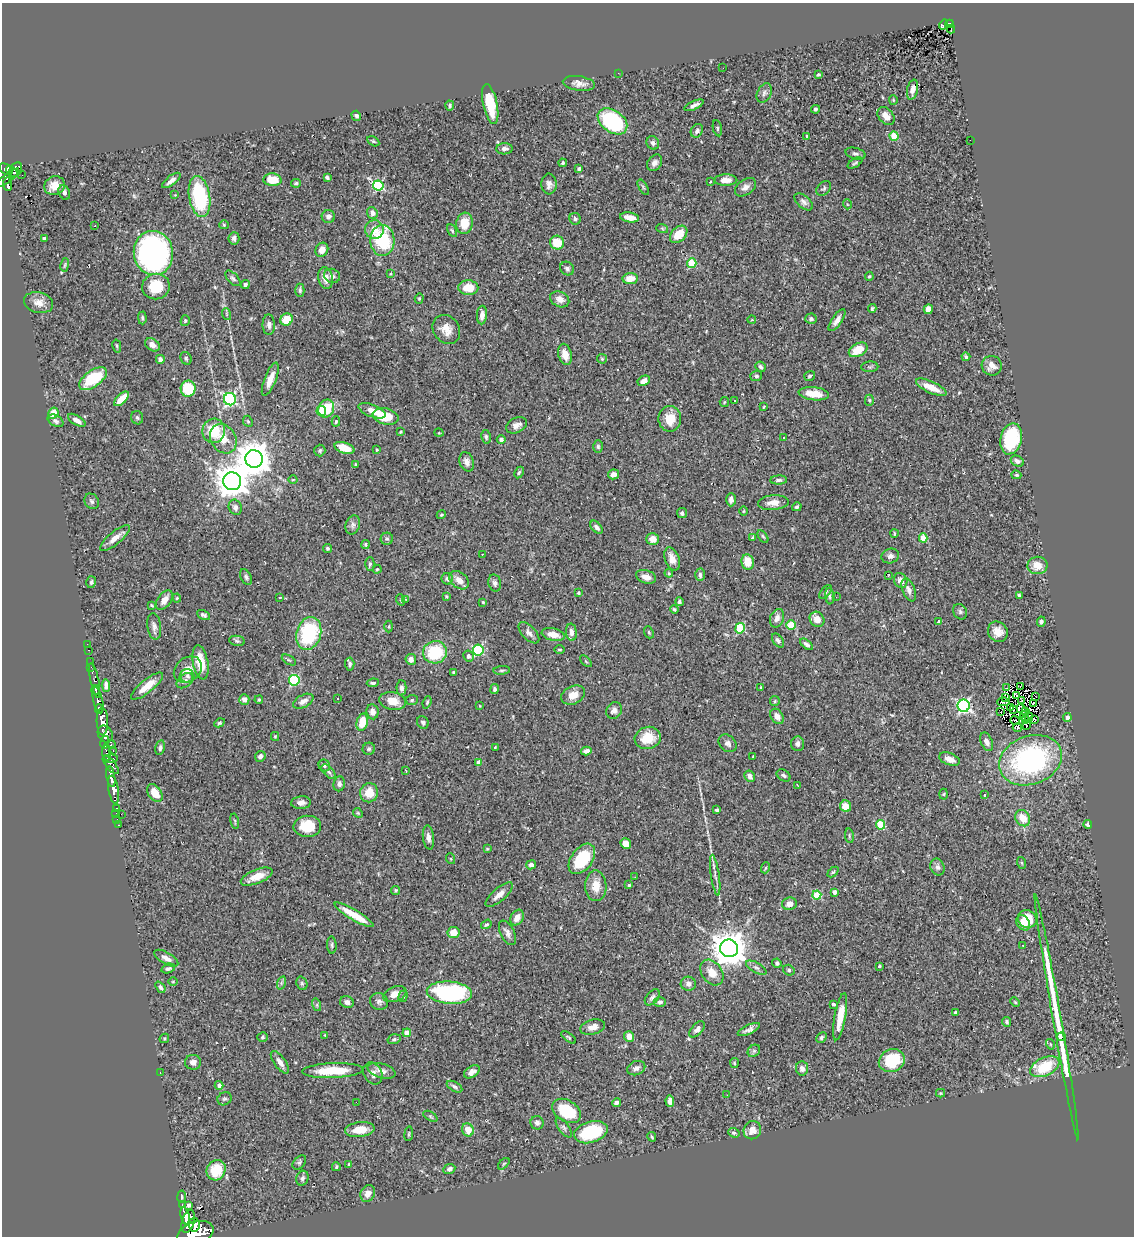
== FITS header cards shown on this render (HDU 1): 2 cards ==
NAXIS1  =                 1132
NAXIS2  =                 1234

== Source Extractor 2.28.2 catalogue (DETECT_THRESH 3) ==
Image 1132 x 1234 px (HDU 1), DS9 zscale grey, 1 PNG px = 1 image px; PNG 1136 x 1238 px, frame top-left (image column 1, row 1234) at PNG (2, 3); each listed source drawn as its Kron ellipse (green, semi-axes under 4 px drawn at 4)
Background 0.764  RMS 0.046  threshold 0.137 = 3 sigma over >= 5 px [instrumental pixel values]
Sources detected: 465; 4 with non-positive FLUX_AUTO (blend fragments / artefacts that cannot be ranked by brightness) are neither listed nor drawn; the other 461 listed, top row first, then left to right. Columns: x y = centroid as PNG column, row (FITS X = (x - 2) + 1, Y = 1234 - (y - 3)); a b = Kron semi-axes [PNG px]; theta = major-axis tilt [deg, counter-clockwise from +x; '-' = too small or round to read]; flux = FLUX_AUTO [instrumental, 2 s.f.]
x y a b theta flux
943 24 5 4 - 13
950 24 4 4 - 48
951 29 4 2 - 6.2
723 68 3 2 - 2.9
618 73 2 2 - 2.5
818 74 4 3 - 3.9
579 83 16 7 -8 21
912 90 10 5 77 17
764 93 10 7 64 12
893 100 4 4 - 3.4
490 104 20 7 -78 89
694 105 10 4 24 12
450 106 5 4 - 5.7
815 109 4 4 - 5.2
356 116 5 4 - 6.3
886 116 10 7 -49 24
612 121 16 11 -36 350
717 128 8 4 -77 4.9
697 131 7 5 54 8.4
807 136 3 3 - 5.2
894 136 4 4 - 83
970 140 2 2 - 1.9
373 141 7 4 -30 4.4
653 143 7 6 - 10
504 149 8 5 3 12
855 154 10 5 -15 8.6
563 163 4 3 - 4.7
655 163 9 6 56 14
855 163 8 3 32 5.1
6 169 7 5 -32 280
579 169 4 3 - 6.8
15 170 8 6 55 250
12 172 7 3 -39 210
22 175 2 2 - 7.7
8 178 14 4 37 210
327 178 4 3 - 6.9
171 180 11 4 38 16
272 180 9 6 -3 60
726 180 11 5 0 22
710 182 3 3 - 3.6
296 183 5 3 - 4.9
8 184 6 3 -84 91
549 184 10 7 -86 20
55 186 10 9 - 33
378 186 5 5 - 270
643 187 9 3 -60 4.3
745 187 12 7 35 16
824 188 8 6 45 6.4
64 192 7 5 -67 9.3
175 195 4 4 - 3
199 196 21 10 -81 260
804 202 11 6 -41 11
847 204 5 3 - 2.6
372 213 6 5 - 10
328 216 7 6 - 13
630 217 9 5 -9 31
575 219 6 5 - 9.8
464 223 11 8 82 53
224 225 4 4 - 3.4
94 226 3 2 - 3.5
662 228 6 4 -20 3.7
374 230 9 9 - 36
452 230 7 4 -63 4.4
679 234 10 7 44 52
44 238 4 3 - 6.2
234 238 6 5 - 9
382 240 15 12 -87 190
557 243 7 6 - 70
322 250 7 6 - 21
153 253 22 19 -79 910
692 263 5 4 - 150
65 265 7 3 81 3.4
567 269 7 6 - 7.7
390 274 4 4 - 3.2
332 276 8 7 - 10
869 276 5 4 - 3.7
233 278 9 5 -46 7.9
325 278 11 7 -78 23
630 279 7 5 8 43
245 284 4 4 - 8.3
156 286 14 13 - 85
468 288 10 7 -2 55
300 290 7 4 -90 5.7
419 298 5 4 - 3.7
560 299 10 7 -27 20
38 303 15 10 -14 30
872 309 4 3 - 5.9
928 309 5 4 - 22
226 314 6 3 -70 4.2
482 315 9 5 86 19
142 318 6 4 -89 5.5
811 319 6 5 - 7.9
286 320 6 6 - 59
752 320 4 3 - 2.4
837 320 13 5 55 18
185 321 5 4 - 4.5
269 325 10 6 -89 12
446 329 15 13 -52 33
152 345 8 5 -35 15
117 346 6 4 -76 4.3
858 350 10 6 29 64
565 354 11 6 -75 30
966 357 4 3 - 5.3
186 358 6 5 - 5.4
160 359 4 4 - 11
602 359 5 4 - 3.7
992 366 10 10 - 26
760 367 5 4 - 6.2
870 367 8 5 3 5.9
756 376 6 5 - 6.3
810 376 5 5 - 5.9
93 379 16 8 35 150
270 379 18 5 69 35
644 381 6 4 28 20
931 387 16 5 -24 46
188 389 8 7 - 120
814 394 15 6 -6 44
122 399 9 4 44 43
230 399 6 6 - 490
734 400 3 2 - 3
869 400 6 4 90 4.2
724 402 5 4 - 3.8
764 407 4 3 - 2.4
326 409 9 7 67 92
321 411 5 5 - 80
372 411 14 6 -21 32
53 413 6 5 - 36
386 416 13 8 -13 86
137 418 7 6 - 7.3
670 419 13 11 -89 51
77 420 10 4 -31 18
55 421 8 5 -31 9.4
248 421 6 4 -66 4.5
336 421 5 4 - 4.4
516 425 11 7 25 17
214 431 12 11 - 110
401 432 3 3 - 3.5
439 433 4 3 - 2.4
486 437 7 4 -77 6.3
784 438 2 2 - 2.5
223 439 15 12 -59 52
1011 439 16 10 77 190
501 440 4 4 - 6.8
598 446 6 4 -88 5.6
345 448 10 5 -18 52
377 450 3 2 - 2.7
320 451 6 5 - 5.8
254 459 9 8 - 6900
1017 461 7 5 -27 8.9
467 462 10 7 -73 17
355 464 3 2 - 3.4
519 472 6 4 62 4.6
613 474 5 5 - 18
1016 475 5 3 - 4
293 480 4 3 - 2.2
779 480 8 4 3 7.4
232 481 9 9 - 5300
731 500 6 5 - 14
92 501 8 6 -54 8.3
773 503 15 7 4 26
235 507 8 6 -67 12
797 507 5 4 - 5.3
743 511 5 3 - 2.6
682 513 5 5 - 7.6
441 515 5 3 - 3.1
353 525 10 7 73 12
597 527 8 4 -48 11
894 534 4 3 - 3.5
763 536 7 4 -56 4.4
115 538 18 6 39 25
752 538 4 3 - 4.1
923 538 4 4 - 92
387 539 6 6 - 6
653 539 6 6 - 27
365 544 4 4 - 4.1
327 548 4 4 - 4.8
483 554 3 2 - 2.5
890 556 9 7 19 11
672 559 12 7 -69 29
748 562 8 6 -80 46
370 564 7 4 89 6.4
1037 565 10 8 1 40
377 569 4 3 - 3.3
669 573 4 4 - 3.4
700 575 6 5 - 9.8
889 575 3 2 - 1.8
246 577 8 5 -60 7.4
646 577 10 6 -18 24
447 579 6 5 - 7.8
459 580 11 8 -38 28
901 580 8 6 -60 21
91 582 6 4 75 5.2
495 583 8 6 -77 9.6
909 590 12 6 -67 13
825 592 8 4 53 6.6
578 593 3 3 - 3.1
830 596 8 4 -86 6.1
1019 596 4 3 - 7
280 597 3 2 - 2
446 597 4 3 - 3.3
836 597 2 2 - 6.4
177 598 4 4 - 2.5
405 599 3 2 - 2.7
164 600 11 6 54 23
401 600 6 3 -71 3.1
483 602 4 4 - 3.1
679 602 4 3 - 8.4
152 605 4 3 - 3.5
674 609 4 3 - 5.3
960 612 8 6 -57 7.4
204 615 7 4 -27 6.1
777 618 9 6 69 17
817 619 8 7 - 26
938 621 4 3 - 4.7
1041 622 5 4 - 6
791 625 4 4 - 120
154 626 13 7 -82 14
389 626 6 3 89 3.3
740 628 5 5 - 170
571 632 8 5 -84 16
649 632 6 4 -69 4.2
998 632 10 9 - 28
309 633 17 12 74 240
529 633 13 7 -46 15
553 634 12 6 -12 33
778 640 8 5 -55 7.1
237 641 8 5 -11 5.9
87 644 3 2 - 2.9
806 644 7 4 -37 9.3
88 650 3 2 - 10
478 650 5 5 - 290
560 650 5 3 - 3.2
435 652 12 11 - 150
469 656 5 5 - 13
411 659 5 5 - 19
289 660 8 3 -31 4.2
586 661 7 3 -45 3.2
91 662 2 2 - 6.3
200 662 17 7 -79 65
350 664 6 4 -86 7
91 667 3 2 - 4.3
188 670 15 12 37 35
502 670 8 3 5 5
454 672 3 3 - 5.8
187 676 7 7 - 10
294 680 5 5 - 210
95 681 18 4 -78 180
185 681 9 6 40 9.4
373 683 6 4 8 6.4
106 686 6 4 -86 14
147 686 20 6 39 45
1020 686 4 2 - 1.3
761 687 3 2 - 3
1007 687 4 2 - 4
401 688 7 5 -89 11
494 689 5 4 - 7.3
96 690 5 3 - 190
573 695 12 9 26 35
1016 695 3 2 - 2.9
1036 696 3 2 - 2.7
1005 698 3 2 - 2.2
244 699 5 5 - 13
337 699 3 2 - 4.7
98 700 13 4 -77 760
259 700 4 3 - 3.6
412 700 6 5 - 4.5
1022 700 2 2 - 2.9
303 701 11 6 28 18
393 701 13 9 -11 41
775 701 5 4 - 3.9
427 702 6 4 70 4.6
1003 702 6 3 1 3.7
1033 703 3 2 - 2.7
480 706 3 3 - 2.5
964 706 6 6 - 580
1011 707 2 2 - 2.2
99 709 4 4 - 270
614 710 8 7 - 14
1014 710 3 2 - 1.8
1022 710 6 3 -42 4.8
372 712 7 6 - 15
1000 712 2 2 - 3.1
1025 712 4 2 - 1.3
777 716 8 6 -56 19
1025 716 5 3 - 5.6
1029 717 4 2 - 0.021
1067 717 4 4 - 15
1025 720 3 3 - 4.8
1035 720 3 3 - 9.3
102 721 14 5 -89 1800
1015 721 5 2 - 0.34
362 722 8 5 77 65
423 722 6 5 - 6.5
219 723 5 4 - 4.7
1026 726 3 2 - 4.6
1017 728 5 3 - 6.2
105 734 9 7 -57 740
275 736 4 4 - 3.1
648 738 13 11 14 65
105 742 6 4 79 290
987 742 10 5 -65 15
728 743 10 7 -44 14
111 744 4 3 - 98
798 744 7 6 - 12
495 747 3 2 - 2.4
160 748 7 4 78 8.4
369 749 6 6 - 6
113 750 3 2 - 19
586 751 5 4 - 13
107 752 8 4 90 610
260 756 6 5 - 8.8
753 757 3 2 - 3.3
110 759 8 3 2 340
949 759 11 6 -21 24
1030 760 32 24 20 570
479 762 4 4 - 28
111 765 11 4 -52 300
324 765 6 5 - 6.3
406 771 4 2 - 2
329 772 9 5 -48 6.4
783 775 7 5 -36 7.6
750 776 6 5 - 11
111 777 10 4 -79 980
339 784 7 6 - 10
798 786 3 2 - 2.1
114 790 14 5 -80 980
155 793 10 6 -55 39
369 793 9 9 - 51
944 794 5 3 - 2.9
985 795 3 2 - 2.7
301 803 10 6 4 14
846 806 6 5 - 39
116 808 3 2 - 18
717 810 3 3 - 5.8
116 813 2 2 - 9
358 813 5 4 - 3.7
121 814 2 2 - 34
1023 818 9 7 -57 48
117 819 2 2 - 8.6
235 821 7 3 -78 3.6
1088 824 4 3 - 5.9
119 825 3 2 - 16
881 825 4 4 - 140
307 826 14 10 2 83
849 836 7 3 -83 4.2
428 837 12 5 -82 15
626 843 5 5 - 29
487 849 4 3 - 2.8
451 859 5 3 - 2.8
582 859 17 10 54 130
1022 863 6 3 -70 3.3
531 865 5 4 - 11
937 867 9 7 -67 10
765 868 5 3 - 3.2
833 872 6 4 43 3.8
715 875 20 4 -81 15
257 877 17 7 22 42
635 877 2 2 - 2.1
629 885 3 3 - 3.8
596 886 15 10 -89 43
396 890 4 4 - 4.2
834 892 4 4 - 17
499 894 17 6 41 24
817 895 4 4 - 96
789 904 7 6 - 19
354 915 22 5 -31 79
517 918 8 6 61 24
1027 919 9 8 - 66
1023 923 8 6 -54 28
486 924 6 4 36 5.1
453 933 6 5 - 36
507 933 13 7 -63 15
332 945 8 4 -85 6.1
1023 945 2 2 - 2.4
729 948 9 9 - 6700
166 958 13 6 -30 20
777 963 4 4 - 7.1
879 966 3 2 - 3.6
168 968 7 4 17 7.5
756 968 11 5 -29 9.7
789 970 6 5 - 6
712 973 14 10 -53 40
173 981 5 3 - 2.7
281 983 7 4 72 5.6
302 983 7 5 -69 5.8
688 984 7 7 - 12
160 987 6 4 -51 7.2
449 993 22 11 -5 390
395 994 12 7 21 27
403 996 6 4 70 4.9
652 997 9 6 49 8.9
379 1001 9 8 - 10
347 1002 7 5 -19 14
660 1002 6 5 - 8.4
1015 1002 5 3 - 3.1
833 1004 3 3 - 7.4
317 1005 6 4 -73 4.8
955 1012 3 3 - 7.8
840 1017 24 5 80 55
1057 1017 124 3 -80 390
1007 1022 5 4 - 5.3
593 1027 12 7 14 23
697 1029 10 5 47 12
749 1029 12 4 25 12
407 1033 4 4 - 36
325 1035 3 2 - 2.8
629 1036 5 5 - 26
263 1037 5 4 - 4.8
568 1037 9 3 -37 4.5
821 1037 6 4 48 6.4
1061 1037 4 3 - 51
164 1038 5 4 - 3.9
394 1039 6 4 17 5.5
1050 1044 5 3 - 2.6
754 1051 7 5 44 5.8
892 1061 13 11 25 130
193 1062 8 7 - 13
280 1062 13 5 -54 21
734 1063 5 4 - 3.1
1045 1067 15 9 24 130
636 1068 9 7 22 14
802 1068 7 6 - 16
333 1071 30 7 2 100
381 1071 14 7 -16 20
472 1072 8 5 31 14
160 1073 2 2 - 24
373 1073 11 9 -61 14
219 1085 4 4 - 14
454 1087 8 4 -29 7.8
941 1093 4 4 - 3.3
727 1095 2 2 - 2.5
224 1099 7 6 - 6.2
670 1101 5 4 - 15
356 1102 2 2 - 13
616 1103 4 3 - 9.8
567 1111 15 10 -31 130
430 1116 7 4 -31 5.9
537 1123 7 6 - 11
564 1128 11 5 -53 8.8
360 1130 15 7 7 47
468 1130 6 6 - 33
752 1130 9 8 - 28
591 1132 17 10 17 200
734 1133 6 4 -19 5.8
409 1134 7 3 82 4
652 1137 5 3 - 3.8
299 1162 8 5 49 6.5
349 1164 4 4 - 3.7
504 1164 7 4 45 4.6
336 1167 4 3 - 3.3
449 1169 6 5 - 9.9
216 1170 10 9 - 87
302 1178 7 6 - 8.7
368 1193 9 7 63 23
182 1197 6 2 -85 3.4
182 1205 3 3 - 53
189 1205 4 3 - 9.3
185 1216 9 4 -76 1000
188 1222 12 6 73 2000
194 1225 7 5 -84 840
195 1233 19 11 18 3500
At the frame edge (FLAGS 8, measured only in part): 1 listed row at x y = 195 1233
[4 non-positive-flux detections neither listed nor drawn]